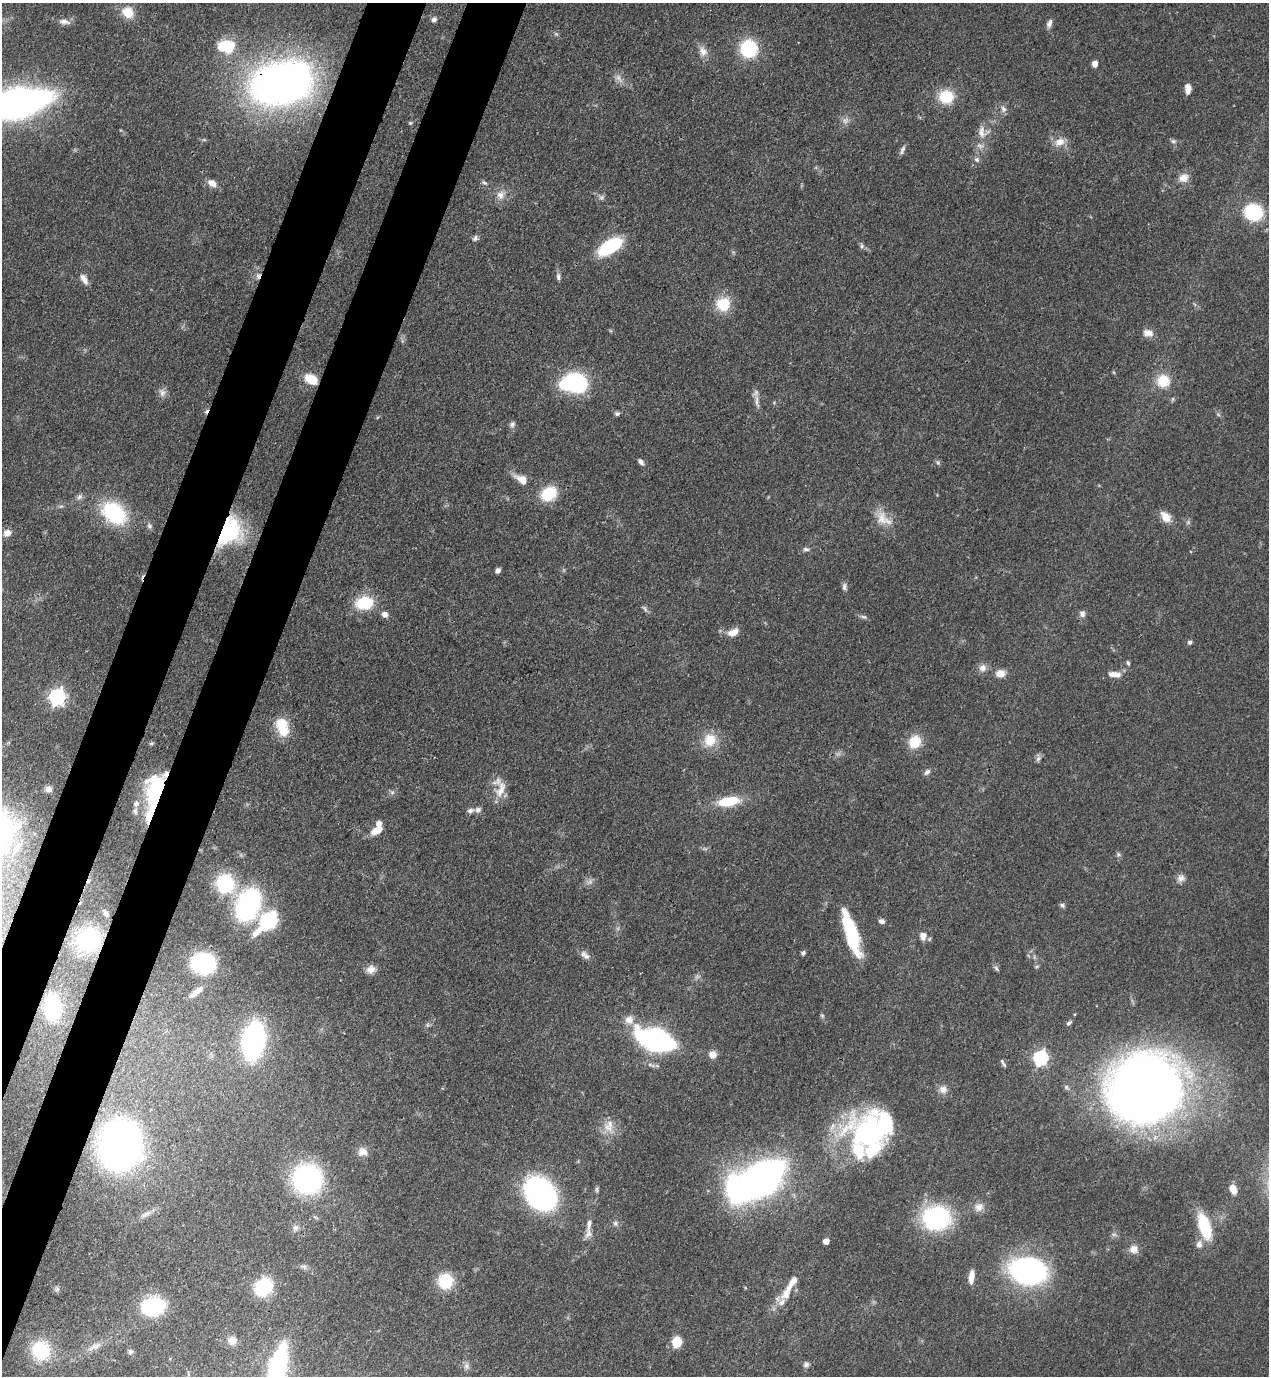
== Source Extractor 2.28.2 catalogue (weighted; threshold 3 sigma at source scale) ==
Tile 7 of 4 x 4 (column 3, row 2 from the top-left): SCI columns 2885-4151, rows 2791-4164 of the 5638 x 5579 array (HDU 1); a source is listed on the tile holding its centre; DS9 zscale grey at full resolution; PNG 1271 x 1378 px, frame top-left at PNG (2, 3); no overlay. Shown black and unused: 8% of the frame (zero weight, under 3 of 4 exposures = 7% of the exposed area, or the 3 px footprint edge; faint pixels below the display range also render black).
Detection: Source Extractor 2.28.2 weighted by HDU 2 'WHT'; one run over the whole footprint, this tile lists its part. Background 0.0512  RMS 0.0033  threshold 0.0147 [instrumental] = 3 sigma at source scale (4.5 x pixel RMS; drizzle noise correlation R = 1.50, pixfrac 1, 0.05/0.05 arcsec/px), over >= 5 px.
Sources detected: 165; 5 too faint to see at this stretch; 4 inside a brighter object's white glare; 1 cosmic-ray / hot-pixel residue — not listed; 8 inside a brighter listed object's ellipse — not listed separately; the other 147 listed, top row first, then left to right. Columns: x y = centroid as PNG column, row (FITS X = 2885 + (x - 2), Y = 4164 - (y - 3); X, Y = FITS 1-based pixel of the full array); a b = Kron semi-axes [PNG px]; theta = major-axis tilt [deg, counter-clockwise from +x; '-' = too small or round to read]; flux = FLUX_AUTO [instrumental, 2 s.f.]
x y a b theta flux
128 12 14 12 -40 5.9
434 19 8 7 - 1.1
64 22 17 7 -7 2
1049 23 11 6 71 1.3
226 46 22 16 -2 12
749 49 15 14 - 23
703 51 15 10 -69 2.8
1095 64 6 5 - 2.4
281 83 46 30 14 240
1188 88 9 5 -88 3.3
946 97 17 15 -9 10
17 103 41 16 12 240
1003 109 10 6 -60 1.3
410 123 6 5 - 0.46
981 132 18 10 -78 3.6
1173 141 7 6 - 0.75
1059 142 15 10 21 3.5
902 150 13 5 67 1.1
977 160 8 7 - 1
1184 178 13 11 24 3.2
212 183 10 7 -32 2.6
484 183 9 5 -36 0.76
501 195 13 12 - 3
602 197 9 4 36 0.81
1253 212 20 18 -18 19
475 238 8 7 - 0.9
610 246 22 10 33 25
862 246 7 5 -90 0.75
258 276 9 6 80 1.4
558 277 9 6 -85 1
84 279 14 7 -61 2.2
723 304 17 16 - 8.8
1148 333 14 9 -9 2.6
311 379 13 9 -27 6.7
1163 381 16 16 - 7.4
576 382 21 17 -28 34
162 393 11 8 -74 1.7
757 401 23 5 -84 1.9
774 403 5 4 - 0.36
617 414 7 5 3 0.8
512 424 9 7 51 1
641 462 8 6 -50 1.1
938 462 7 5 -70 0.68
522 479 16 9 -29 4.1
549 494 18 13 33 11
79 497 8 7 - 1.1
61 506 7 4 18 0.57
114 513 25 18 -38 29
1166 517 14 9 -50 4
883 519 27 15 -41 6.1
149 526 7 6 - 0.9
230 532 38 26 61 27
7 533 9 8 - 2.2
806 549 9 5 -8 0.89
498 570 5 4 - 1.4
844 587 10 6 -85 1.1
364 603 22 15 8 12
645 609 8 4 -54 0.76
385 614 7 7 - 1.7
1082 614 8 8 - 1.3
863 617 10 5 -17 0.88
733 632 14 8 25 3.2
1190 642 5 5 - 0.79
1128 663 6 4 -78 0.58
982 668 11 10 - 2.1
1000 673 12 9 4 2.9
1114 674 16 7 -4 2.8
57 697 7 6 - 110
281 724 17 15 -24 7.1
710 740 18 17 - 7.2
915 742 14 12 61 8
1038 758 10 6 89 1
927 772 9 6 46 1.1
48 789 9 8 - 1.6
501 790 26 12 71 5
157 793 25 14 85 54
729 801 24 10 9 11
136 804 8 7 - 1.4
470 810 9 6 13 1.1
478 810 8 6 42 1.2
150 816 28 12 72 19
377 830 14 8 27 4.3
16 848 16 7 55 2.5
1118 854 7 5 -19 0.64
1181 878 11 9 25 1.7
225 883 12 11 - 33
248 905 27 18 65 63
1062 905 7 5 -34 0.73
105 913 10 5 -64 1
269 920 18 14 52 25
882 921 8 6 -7 1.1
851 933 50 12 -72 21
923 936 11 9 -88 2.3
88 940 23 21 15 27
803 953 5 4 - 0.77
586 956 9 9 - 1.5
203 963 16 14 -5 48
996 968 10 4 -50 0.68
371 969 12 9 21 2.5
196 992 18 6 39 3.2
52 1007 13 8 -89 53
822 1016 6 5 - 0.56
629 1020 13 11 42 3
1069 1023 8 4 39 0.68
427 1025 7 4 -89 0.59
655 1040 23 11 -18 140
253 1041 24 13 80 87
713 1055 9 8 - 2.4
1040 1058 7 6 - 68
1003 1063 12 3 -60 0.7
943 1089 11 10 - 2.2
1146 1089 47 44 16 530
608 1128 18 9 -42 3.9
869 1133 51 40 -46 56
120 1145 28 24 77 240
362 1152 12 11 - 2.7
307 1179 20 19 - 77
761 1179 31 17 39 230
1233 1189 9 6 -73 3.1
597 1190 8 4 -78 0.67
540 1194 22 17 -50 120
979 1207 13 12 - 2.7
146 1214 17 6 27 2.2
936 1218 23 21 8 49
615 1223 8 7 - 0.98
589 1224 20 7 82 2.5
1204 1226 22 9 -74 19
295 1228 10 8 58 1.4
826 1241 5 4 - 2.9
1199 1244 11 8 76 1.7
1134 1249 11 11 - 2.8
304 1267 11 5 -22 1
1028 1271 34 23 -8 73
971 1277 16 6 83 3.1
445 1281 15 14 - 13
790 1286 46 10 56 7.6
263 1287 16 13 46 22
57 1289 7 5 46 0.74
153 1306 19 14 11 28
232 1341 11 10 - 2.7
677 1342 8 7 - 9.6
94 1346 23 8 26 3.1
41 1351 21 19 -63 18
130 1352 7 6 - 0.85
806 1364 8 7 - 0.99
466 1366 9 7 -55 1.2
277 1370 45 14 74 58
Overlapping masked pixels (flux is a lower limit): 7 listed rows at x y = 281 83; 258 276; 311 379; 230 532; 157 793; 150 816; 120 1145
Isophote crosses this tile's border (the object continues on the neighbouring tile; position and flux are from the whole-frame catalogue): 2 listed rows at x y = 17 103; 277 1370